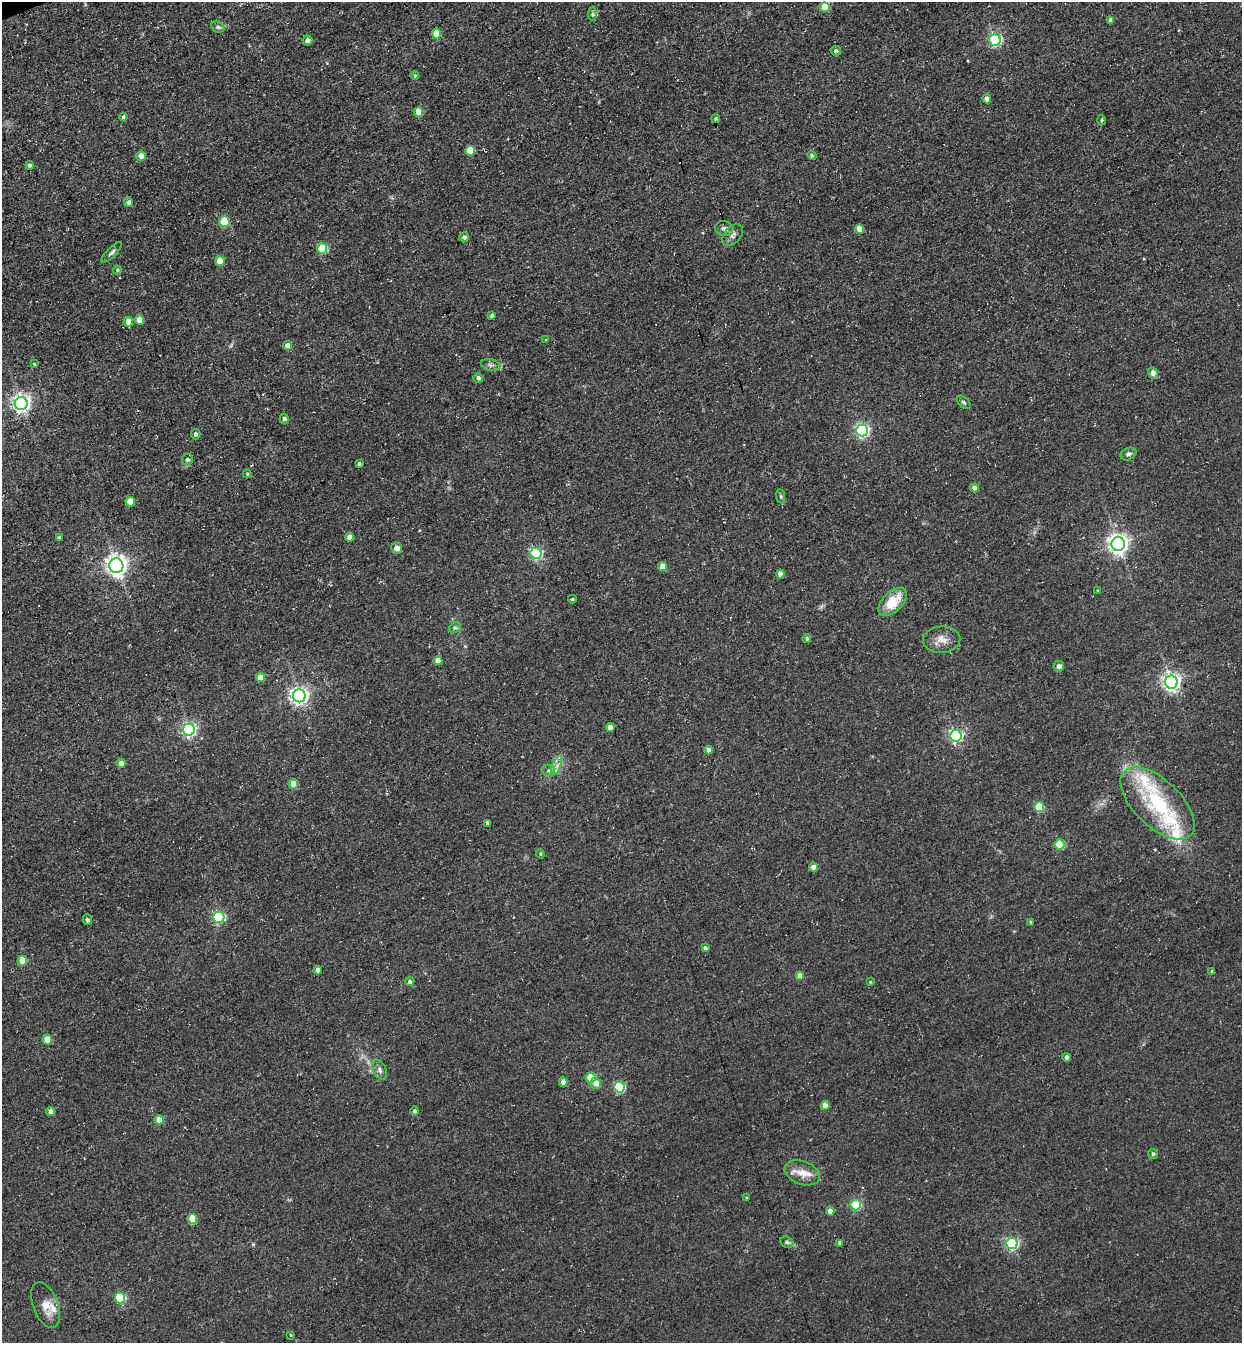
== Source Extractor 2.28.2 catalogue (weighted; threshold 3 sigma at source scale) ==
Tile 11 of 4 x 4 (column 3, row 3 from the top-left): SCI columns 2790-4029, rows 1406-2746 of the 5451 x 5491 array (HDU 1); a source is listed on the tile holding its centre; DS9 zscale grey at full resolution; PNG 1244 x 1345 px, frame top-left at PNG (2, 2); each listed source drawn as its Kron ellipse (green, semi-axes under 4 px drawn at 4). Shown black and unused: <1% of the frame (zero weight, under 3 of 4 exposures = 7% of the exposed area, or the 3 px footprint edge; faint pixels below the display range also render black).
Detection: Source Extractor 2.28.2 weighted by HDU 2 'WHT'; one run over the whole footprint, this tile lists its part. Background 0.0858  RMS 0.014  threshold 0.0635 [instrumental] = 3 sigma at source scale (4.5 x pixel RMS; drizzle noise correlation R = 1.50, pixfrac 1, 0.05/0.05 arcsec/px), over >= 5 px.
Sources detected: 121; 1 cosmic-ray / hot-pixel residue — neither listed nor drawn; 5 inside a brighter listed object's ellipse — not listed separately; the other 115 listed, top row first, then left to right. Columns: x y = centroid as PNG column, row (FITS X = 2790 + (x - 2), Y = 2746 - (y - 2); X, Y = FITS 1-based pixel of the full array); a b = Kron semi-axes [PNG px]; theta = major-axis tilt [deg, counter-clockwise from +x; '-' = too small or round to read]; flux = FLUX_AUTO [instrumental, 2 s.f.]
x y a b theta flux
825 7 5 5 - 45
593 14 7 4 -89 2.4
1111 20 4 4 - 7.5
218 27 7 5 -22 3.1
437 34 5 4 - 28
307 40 5 5 - 6.5
995 40 5 5 - 190
836 51 5 5 - 3.3
415 76 4 3 - 1.9
987 99 4 4 - 6.5
419 112 5 4 - 29
123 117 4 4 - 2.7
715 119 4 3 - 1.7
1102 120 5 3 - 1.6
470 151 5 5 - 38
812 155 5 4 - 1.9
141 156 5 5 - 13
30 165 4 4 - 4.3
128 202 5 4 - 4.9
224 222 5 5 - 68
724 229 9 7 -15 5.6
859 229 5 4 - 20
733 235 12 8 49 6.8
464 237 4 4 - 5
322 249 5 5 - 77
112 252 14 4 45 4.6
220 261 5 4 - 31
117 270 4 4 - 1.9
491 316 4 3 - 2.6
140 320 5 4 - 19
128 322 5 5 - 13
546 340 3 3 - 1.4
287 345 4 4 - 11
34 364 4 3 - 1.3
491 365 10 5 -14 4.5
1153 373 6 4 -81 8.8
478 378 4 4 - 5.7
964 402 8 5 -44 2.8
21 403 6 6 - 540
284 419 5 4 - 3.2
862 430 6 6 - 290
195 434 5 4 - 3.8
1128 454 8 6 26 4.2
187 459 6 5 - 3.2
359 464 4 4 - 2.6
247 474 4 3 - 1.7
974 488 4 4 - 7.3
781 496 7 3 -82 2
130 502 5 5 - 41
349 537 4 4 - 8.3
59 538 4 3 - 2.6
1118 544 7 6 - 820
397 548 5 5 - 10
536 553 5 5 - 180
116 566 7 7 - 940
663 567 4 4 - 17
780 574 4 4 - 7.9
1098 591 4 3 - 1.5
572 599 4 3 - 1.8
892 602 17 10 45 37
455 628 6 5 - 2.7
807 639 4 4 - 3
942 640 19 13 4 16
438 661 4 4 - 15
1059 666 5 5 - 5.9
260 678 4 4 - 23
1171 682 6 6 - 590
299 696 6 6 - 570
610 727 4 4 - 13
189 730 6 6 - 300
956 736 6 6 - 240
709 750 4 4 - 6.8
121 763 4 4 - 11
557 766 10 3 69 4.3
548 770 6 5 - 3.4
293 784 4 4 - 25
1158 803 46 23 -44 120
1039 807 5 5 - 62
487 823 3 3 - 3.1
1060 845 5 5 - 67
540 854 5 3 - 1.7
813 867 4 4 - 9.3
219 917 5 5 - 170
87 920 5 4 - 3.8
1030 922 4 3 - 1.6
705 948 4 4 - 3.8
22 961 5 4 - 33
318 970 4 4 - 9.2
1212 972 4 3 - 2.4
800 976 4 4 - 13
410 982 4 4 - 3.1
870 982 3 3 - 1.2
47 1040 5 5 - 39
1067 1057 4 4 - 5
380 1070 10 6 -63 5.4
591 1078 5 5 - 62
563 1082 4 4 - 8.3
596 1083 5 5 - 14
619 1087 5 5 - 120
825 1106 4 4 - 14
414 1111 4 4 - 3.4
51 1112 4 4 - 11
159 1120 4 4 - 18
1153 1154 5 4 - 3.6
802 1173 18 11 -20 18
747 1198 3 3 - 2
856 1205 5 5 - 100
830 1211 4 4 - 11
192 1219 5 4 - 43
787 1242 7 5 -23 3
840 1243 4 4 - 3.7
1012 1243 5 5 - 230
120 1298 5 5 - 100
46 1305 24 12 -69 19
291 1335 3 3 - 1.6